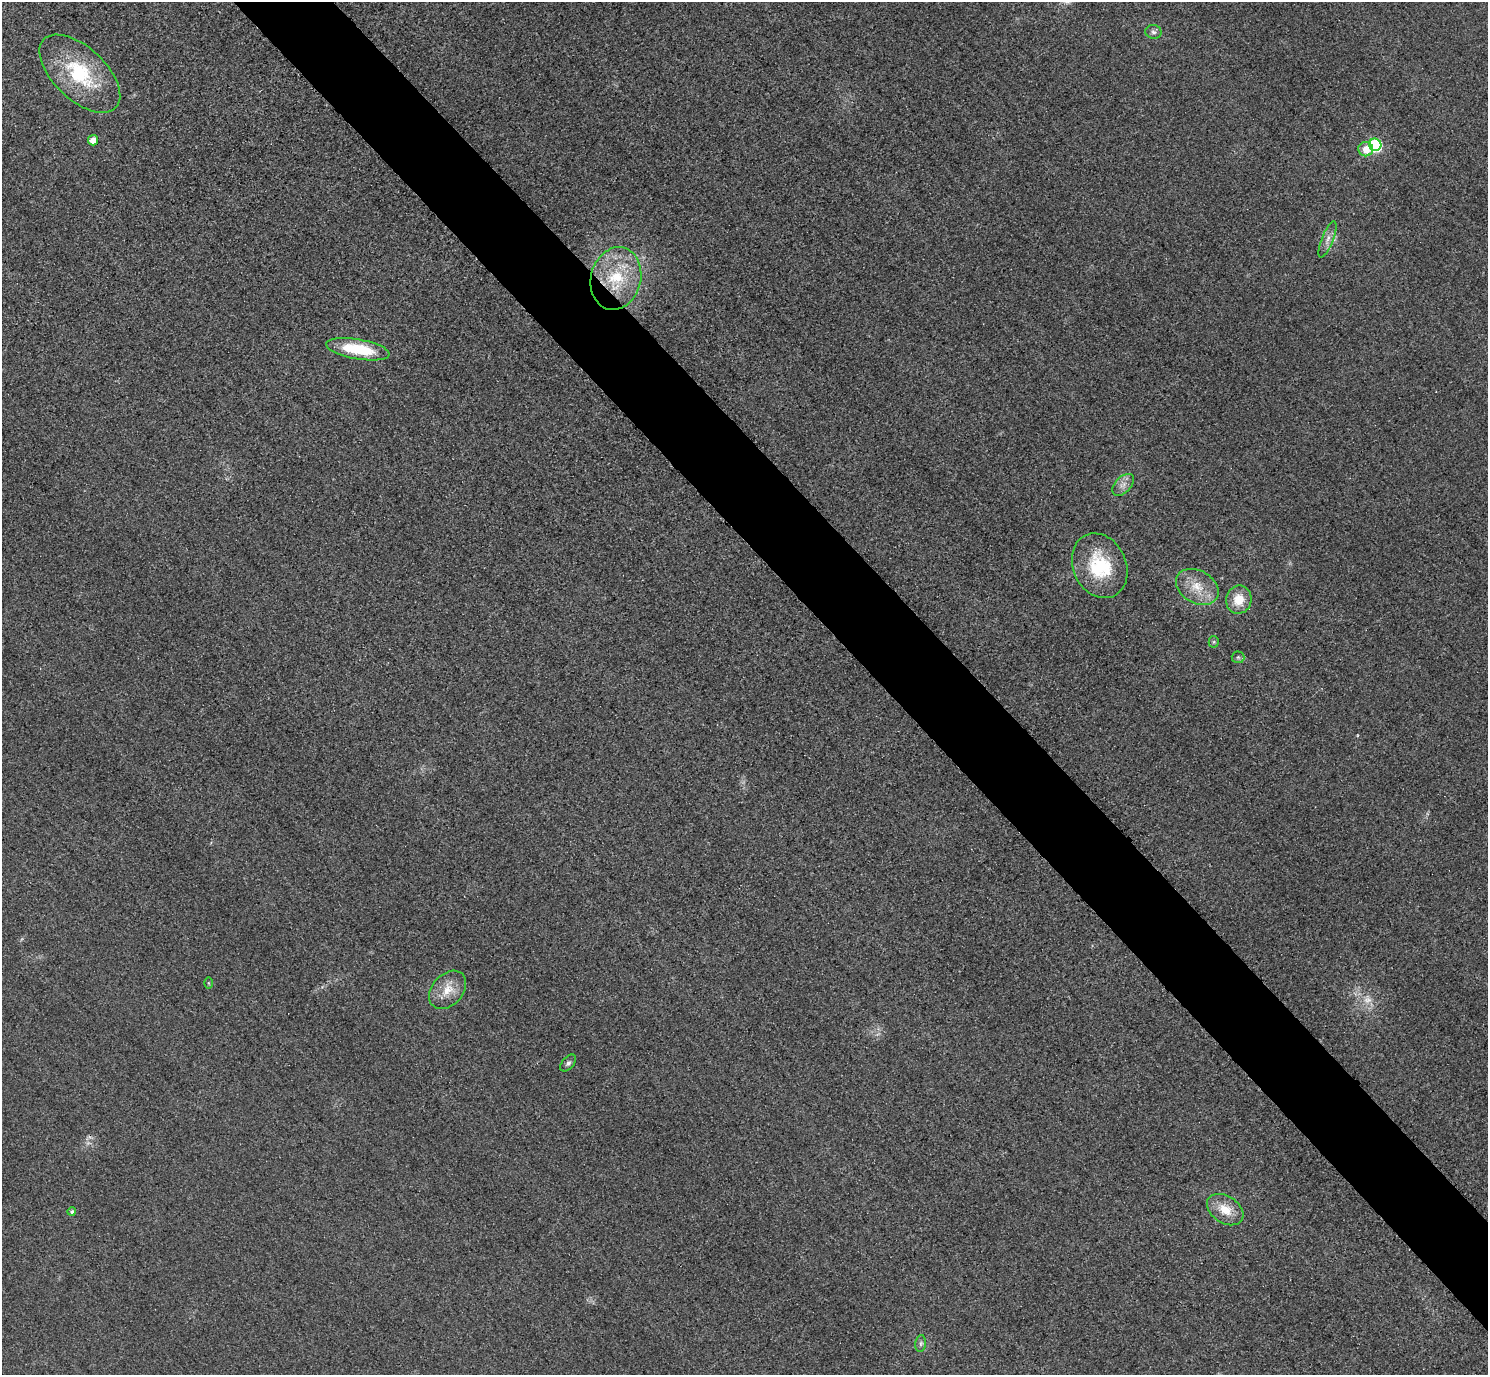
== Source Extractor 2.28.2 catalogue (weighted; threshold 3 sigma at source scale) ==
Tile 6 of 4 x 4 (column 2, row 2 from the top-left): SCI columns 1518-3003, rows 2931-4303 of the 6005 x 6003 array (HDU 1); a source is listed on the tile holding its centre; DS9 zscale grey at full resolution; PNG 1490 x 1377 px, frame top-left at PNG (2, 2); each listed source drawn as its Kron ellipse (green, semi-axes under 4 px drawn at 4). Shown black and unused: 6% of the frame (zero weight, under 3 of 4 exposures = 3% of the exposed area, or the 3 px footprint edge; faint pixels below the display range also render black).
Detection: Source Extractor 2.28.2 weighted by HDU 2 'WHT'; one run over the whole footprint, this tile lists its part. Background 0.0522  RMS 0.016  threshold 0.0729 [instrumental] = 3 sigma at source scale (4.5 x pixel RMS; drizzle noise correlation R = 1.50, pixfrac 1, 0.05/0.05 arcsec/px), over >= 5 px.
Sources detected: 21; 1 too faint to see at this stretch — neither listed nor drawn; the other 20 listed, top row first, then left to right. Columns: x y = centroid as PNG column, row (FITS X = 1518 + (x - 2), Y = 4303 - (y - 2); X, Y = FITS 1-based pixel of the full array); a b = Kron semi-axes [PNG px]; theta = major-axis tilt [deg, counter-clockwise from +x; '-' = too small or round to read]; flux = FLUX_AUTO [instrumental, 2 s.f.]
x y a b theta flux
1153 32 8 7 - 5.3
80 74 50 26 -43 130
93 140 5 5 - 18
1375 145 6 6 - 190
1366 149 7 7 - 20
1328 239 19 6 68 12
616 278 32 25 76 92
358 349 32 10 -10 77
1123 485 13 8 45 10
1100 566 33 26 -65 97
1197 587 23 16 -30 36
1239 600 14 12 77 31
1214 642 5 5 - 2.4
1238 657 6 6 - 3
208 983 6 4 -89 1.8
448 990 22 15 48 30
568 1063 10 6 48 4.8
1225 1210 20 13 -33 31
72 1212 4 4 - 3.6
921 1343 8 5 83 4.6